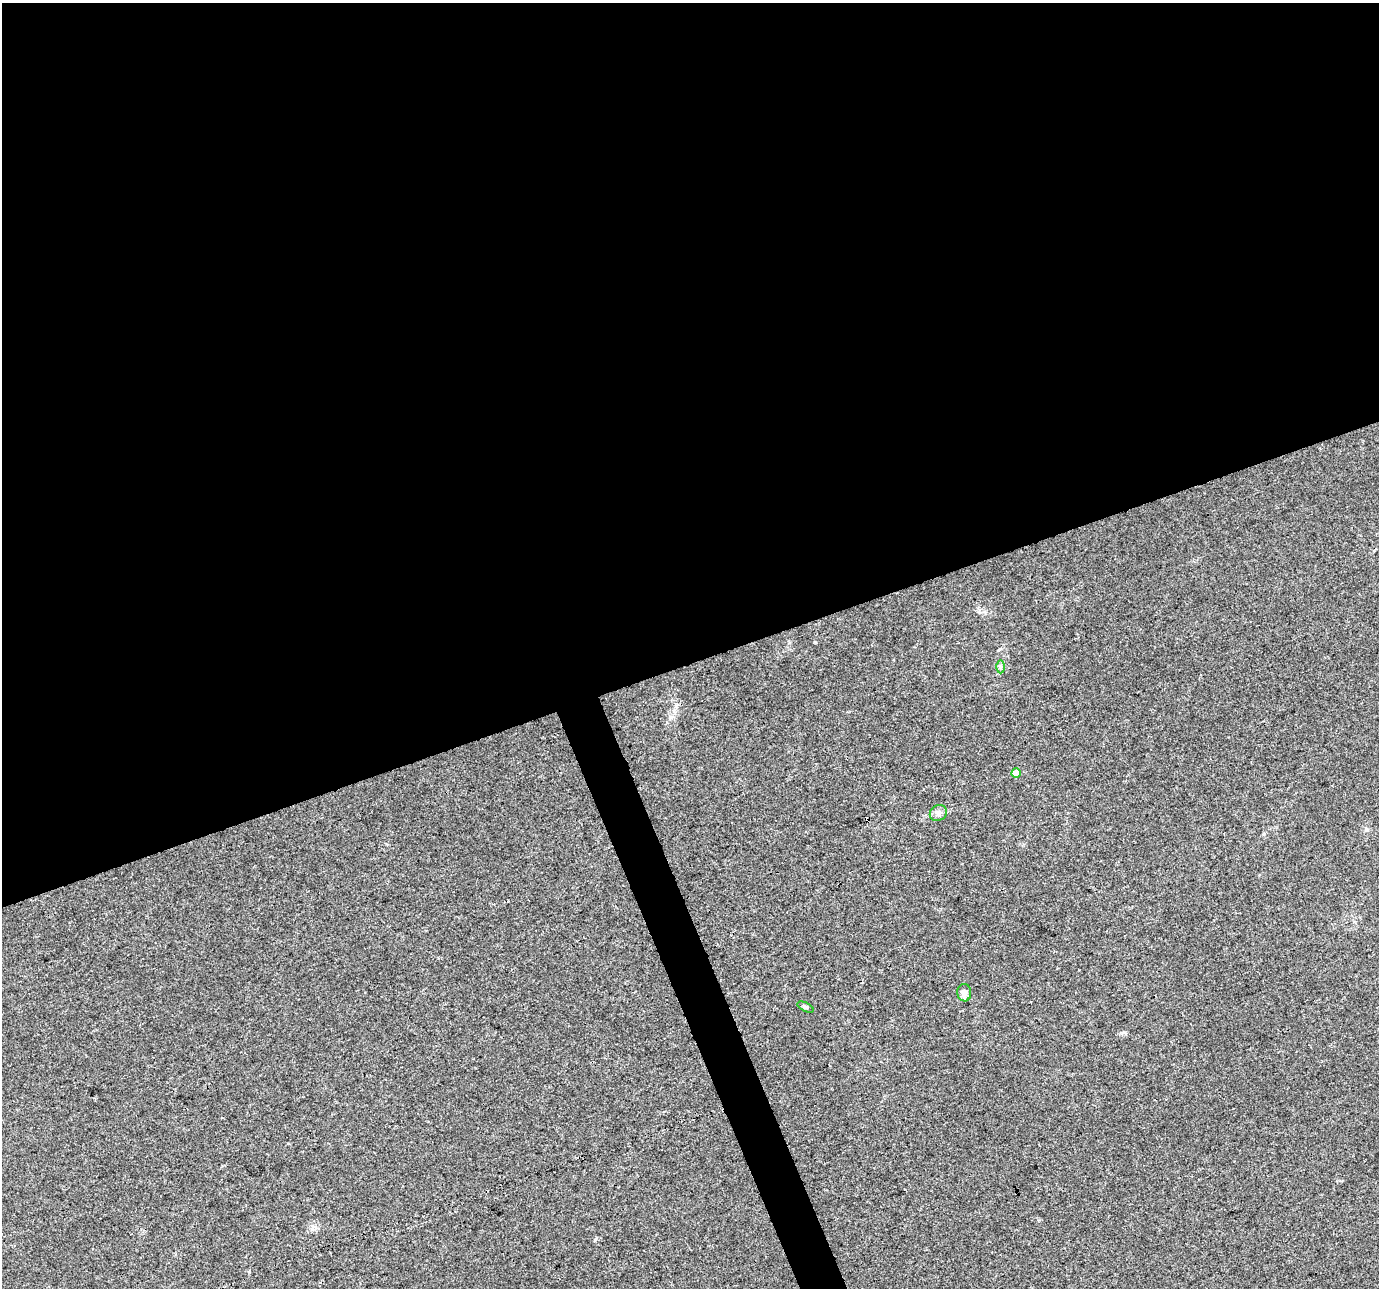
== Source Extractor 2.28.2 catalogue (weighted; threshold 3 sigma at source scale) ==
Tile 2 of 4 x 4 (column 2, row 1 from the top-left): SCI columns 1380-2756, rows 3989-5274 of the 5509 x 5350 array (HDU 1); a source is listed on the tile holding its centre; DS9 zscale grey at full resolution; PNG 1381 x 1290 px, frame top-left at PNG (2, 3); each listed source drawn as its Kron ellipse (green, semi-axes under 4 px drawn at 4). Shown black and unused: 53% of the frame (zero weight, under 3 of 4 exposures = <1% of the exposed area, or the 3 px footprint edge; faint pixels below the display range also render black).
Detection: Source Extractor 2.28.2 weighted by HDU 2 'WHT'; one run over the whole footprint, this tile lists its part. Background 0.011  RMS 0.003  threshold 0.0136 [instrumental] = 3 sigma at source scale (4.5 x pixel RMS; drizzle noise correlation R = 1.50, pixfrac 1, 0.0396/0.0396 arcsec/px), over >= 5 px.
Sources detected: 6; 1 cosmic-ray / hot-pixel residue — neither listed nor drawn; the other 5 listed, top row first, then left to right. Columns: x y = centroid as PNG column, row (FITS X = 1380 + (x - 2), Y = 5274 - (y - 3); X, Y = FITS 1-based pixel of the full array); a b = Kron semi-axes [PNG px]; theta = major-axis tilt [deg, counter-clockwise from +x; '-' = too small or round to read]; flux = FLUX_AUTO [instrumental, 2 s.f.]
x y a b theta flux
1000 667 6 4 90 0.54
1016 773 5 4 - 3.3
938 813 9 7 32 1.2
964 993 9 7 -83 1.7
806 1007 9 4 -26 0.49